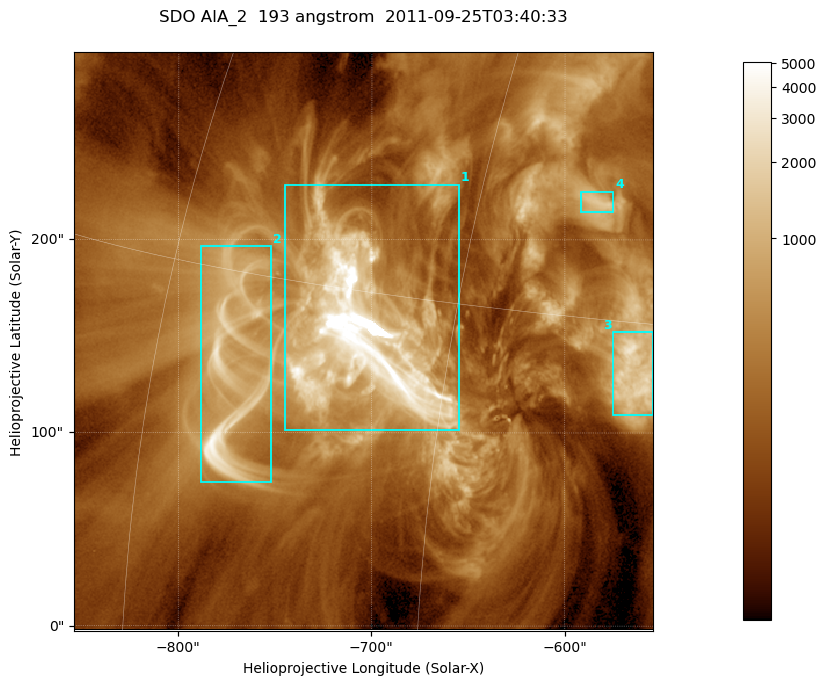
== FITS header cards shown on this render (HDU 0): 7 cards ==
TELESCOP= 'SDO     '           /
INSTRUME= 'AIA_2   '           /
WAVELNTH=                  193 /
WAVEUNIT= 'angstrom'           /
DATE-OBS= '2011-09-25T03:40:33.60' /
CTYPE1  = 'HPLN-TAN'           /
CTYPE2  = 'HPLT-TAN'           /

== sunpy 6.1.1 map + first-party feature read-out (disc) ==
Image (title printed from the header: SDO AIA_2  193 angstrom  2011-09-25T03:40:33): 499 x 499 px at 0.601 arcsec/px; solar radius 957 arcsec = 1592 px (partial field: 3.1% of the solar disc is inside the frame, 100% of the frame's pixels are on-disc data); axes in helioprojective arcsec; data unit not stated in the header (colour bar unlabelled)
Orientation: roll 0.0577 deg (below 1 deg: not rotated)
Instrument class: DISC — disc imager (sunpy class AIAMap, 193 A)
Bright regions (active regions / flare kernels): reference = the on-disc median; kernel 5 px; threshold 5 sigma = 812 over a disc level ~241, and >= 1.15x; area >= 249 px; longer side >= 6 px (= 3.6 arcsec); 4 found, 4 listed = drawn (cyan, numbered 1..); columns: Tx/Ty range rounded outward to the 2 arcsec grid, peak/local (2 s.f.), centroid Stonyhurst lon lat
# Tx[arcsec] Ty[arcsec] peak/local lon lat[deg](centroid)
1 -746..-654 100..230 68 -49 +14
2 -788..-752 74..198 17 -55 +12
3 -576..-554 108..152 11 -37 +13
4 -592..-574 214..226 6.2 -40 +19